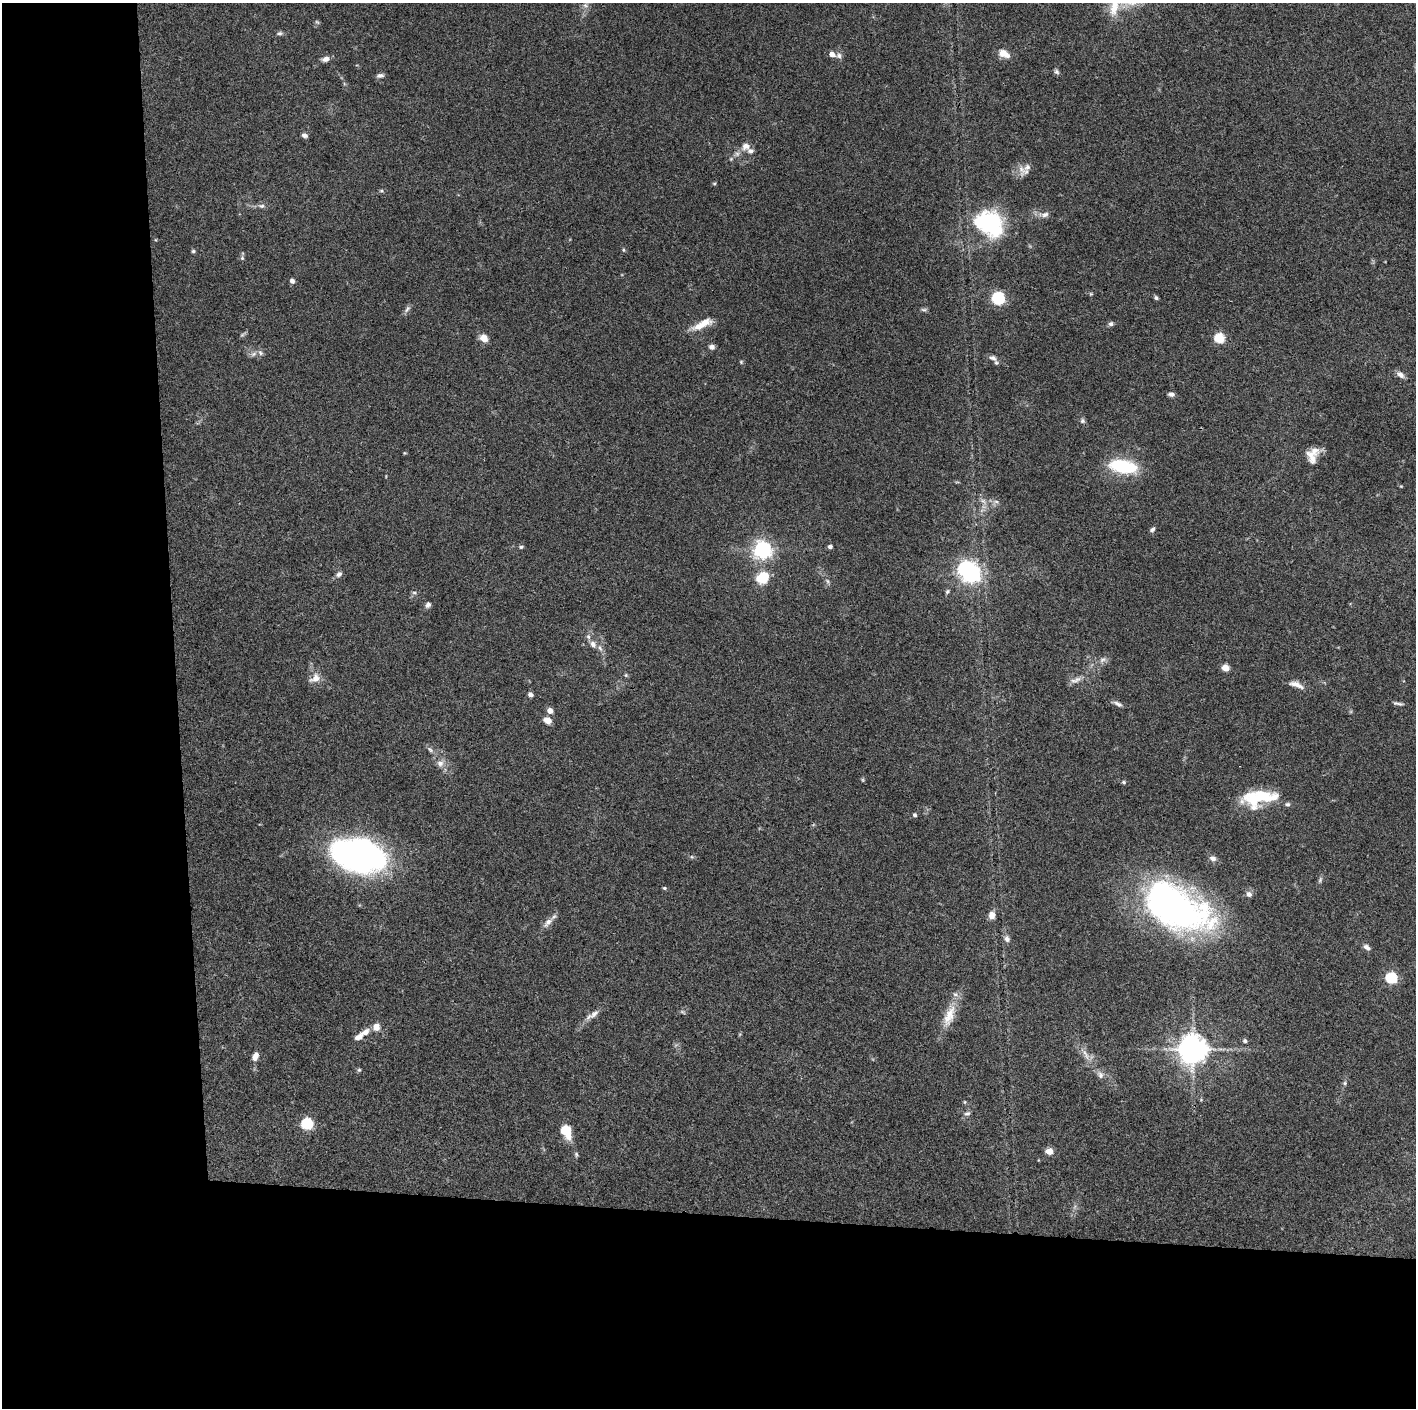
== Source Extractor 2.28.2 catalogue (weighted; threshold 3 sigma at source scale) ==
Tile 7 of 3 x 3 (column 1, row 3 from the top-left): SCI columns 1-1414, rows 2-1407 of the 4243 x 4223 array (HDU 1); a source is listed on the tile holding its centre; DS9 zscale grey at full resolution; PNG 1418 x 1410 px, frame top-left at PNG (2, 3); no overlay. Shown black and unused: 24% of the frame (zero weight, under 3 of 4 exposures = <1% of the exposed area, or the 3 px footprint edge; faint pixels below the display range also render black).
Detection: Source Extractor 2.28.2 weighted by HDU 2 'WHT'; one run over the whole footprint, this tile lists its part. Background 0.0727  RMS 0.0055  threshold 0.0245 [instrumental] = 3 sigma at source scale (4.5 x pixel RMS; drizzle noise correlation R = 1.50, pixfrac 1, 0.05/0.05 arcsec/px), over >= 5 px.
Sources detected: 111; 1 too faint to see at this stretch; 2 inside a brighter object's white glare — not listed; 9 inside a brighter listed object's ellipse — not listed separately; the other 99 listed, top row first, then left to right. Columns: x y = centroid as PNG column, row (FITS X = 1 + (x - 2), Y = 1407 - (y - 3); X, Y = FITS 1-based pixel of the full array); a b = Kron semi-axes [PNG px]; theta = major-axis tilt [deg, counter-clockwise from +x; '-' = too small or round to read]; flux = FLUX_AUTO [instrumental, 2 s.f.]
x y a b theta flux
585 5 8 5 -31 1.5
279 33 7 5 1 1.1
832 54 6 5 - 3.6
1004 54 14 8 -29 5.3
839 56 7 7 - 1.7
325 59 9 6 18 2.5
1057 72 8 6 -44 1.1
380 75 9 5 10 1.5
305 135 7 5 -17 1.6
746 146 10 10 - 3.5
1021 169 16 8 -70 3.5
714 183 5 3 - 0.61
381 191 6 4 -19 0.72
262 206 8 6 2 1.5
1045 215 11 7 14 2.4
989 223 37 29 -28 48
623 250 5 3 - 0.6
193 251 5 5 - 0.77
242 258 6 5 - 0.87
292 281 6 5 - 1.8
998 298 7 7 - 39
1156 298 5 5 - 1.1
407 309 11 5 51 1.5
924 310 9 4 -1 1
704 323 22 11 14 6.6
1111 324 7 6 - 1.3
242 335 7 4 19 0.86
484 338 10 8 -25 4.4
1219 338 6 5 - 35
712 347 6 6 - 2.1
254 354 9 5 37 1.6
993 358 12 7 -19 2.3
741 362 5 5 - 0.63
1401 375 11 7 -33 2.3
1171 394 7 5 -5 1.7
1082 421 7 6 - 1.1
1314 451 20 10 25 5
404 453 5 3 - 0.46
1123 466 30 14 -10 30
983 501 8 4 -36 1.5
996 501 7 4 -1 1.2
1152 529 9 5 50 1.3
521 547 6 5 - 0.91
830 547 5 5 - 1.4
762 550 7 6 - 230
339 574 9 6 29 1.8
971 574 7 6 - 220
762 578 14 11 34 13
827 581 7 4 -88 1
947 592 6 4 51 0.87
414 593 7 4 -8 0.85
428 605 8 6 56 1.5
593 644 9 8 - 2.3
1102 660 9 6 19 1.9
1225 668 5 4 - 11
626 675 6 4 -90 0.66
315 678 14 10 35 4.6
1076 680 18 6 21 2.9
1296 685 21 6 -21 4.1
530 695 5 4 - 2.4
1398 703 13 3 -7 1.3
1118 704 12 5 -28 1.8
550 711 6 5 - 3.7
547 720 10 7 -22 3.3
430 750 9 5 -61 1.4
440 763 9 8 - 3
863 780 6 4 -71 0.6
1123 782 5 4 - 0.89
1253 800 26 22 -13 20
1287 804 6 6 - 1.1
915 815 4 4 - 1.3
358 855 51 31 -10 170
1213 858 9 6 -25 2
1320 880 8 5 66 1.1
664 888 5 4 - 0.86
1249 894 8 7 - 2.1
1176 907 75 39 -28 190
992 915 9 7 87 3.4
548 922 16 7 47 3.4
1007 939 9 7 -77 2
1367 947 9 6 -39 2.2
1391 978 6 5 - 54
594 1014 16 7 42 3.4
949 1016 34 12 70 11
376 1027 9 8 - 4.1
359 1037 14 8 34 3.4
1245 1041 5 4 - 1.2
1193 1049 9 9 - 730
1086 1054 20 4 -62 3.3
255 1056 9 6 67 3.5
359 1070 5 5 - 0.81
1100 1075 10 8 -76 2.2
1345 1083 5 5 - 0.84
965 1102 5 4 - 0.54
967 1113 9 5 16 1.4
307 1124 6 6 - 56
566 1131 13 9 -66 13
1049 1151 5 4 - 8.6
576 1154 7 5 85 0.85